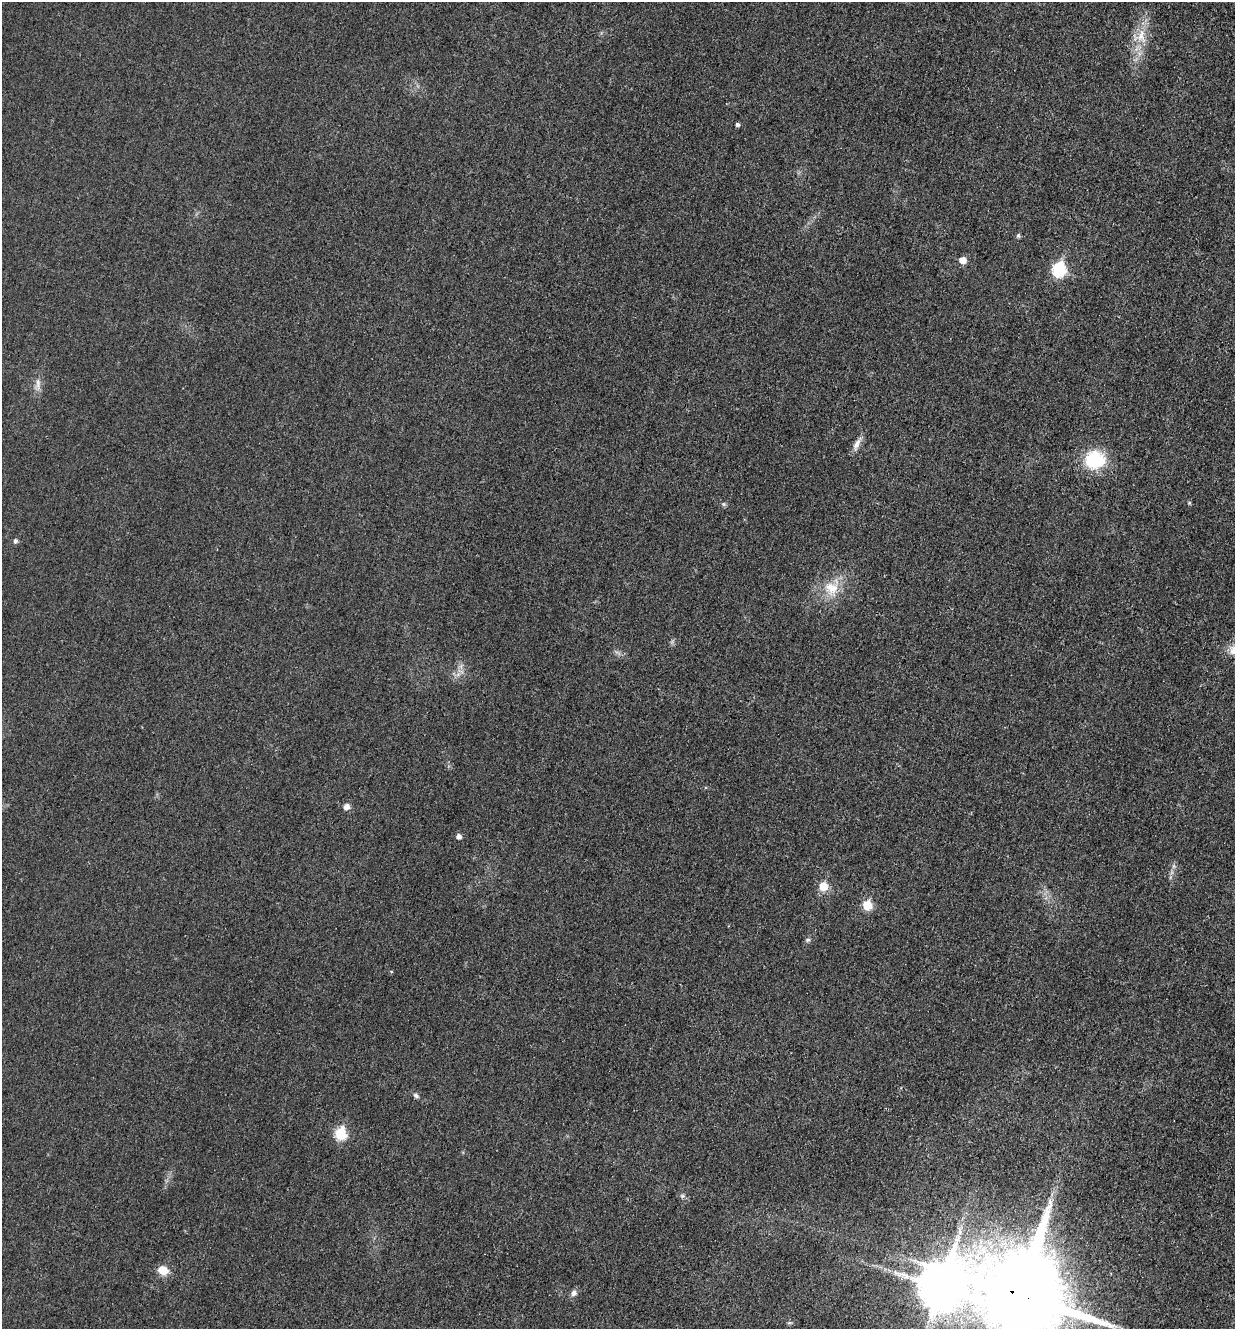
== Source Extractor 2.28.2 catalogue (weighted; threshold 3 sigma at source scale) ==
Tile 6 of 4 x 4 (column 2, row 2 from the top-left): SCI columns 1385-2617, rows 2673-3999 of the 5360 x 5349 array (HDU 1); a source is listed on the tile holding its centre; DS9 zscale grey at full resolution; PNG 1237 x 1331 px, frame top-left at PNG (2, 2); no overlay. Shown black and unused: <1% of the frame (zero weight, under 3 of 4 exposures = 2% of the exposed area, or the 3 px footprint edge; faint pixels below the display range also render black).
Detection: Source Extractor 2.28.2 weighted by HDU 2 'WHT'; one run over the whole footprint, this tile lists its part. Background 0.0259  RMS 0.0063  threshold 0.0282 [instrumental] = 3 sigma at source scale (4.5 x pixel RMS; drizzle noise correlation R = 1.50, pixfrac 1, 0.05/0.05 arcsec/px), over >= 5 px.
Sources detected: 28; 1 too faint to see at this stretch — not listed; the other 27 listed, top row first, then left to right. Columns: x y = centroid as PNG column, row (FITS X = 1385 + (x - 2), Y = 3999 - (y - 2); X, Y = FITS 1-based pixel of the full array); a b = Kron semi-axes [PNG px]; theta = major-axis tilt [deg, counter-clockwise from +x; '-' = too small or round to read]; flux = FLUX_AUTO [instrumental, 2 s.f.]
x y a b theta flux
1141 36 24 13 88 13
737 124 5 4 - 1.6
1018 235 5 4 - 1.4
963 260 6 5 - 7.4
1059 269 7 7 - 73
38 384 17 6 -89 4
857 444 18 7 63 4.6
1095 460 27 24 10 28
1189 503 5 4 - 0.68
723 504 6 5 - 1.1
15 541 5 5 - 1.8
832 588 25 21 65 18
458 674 7 4 19 1.9
346 807 6 6 - 4.1
458 836 5 5 - 2.8
823 886 6 6 - 14
867 905 6 6 - 22
808 940 7 5 21 1.3
416 1095 8 5 -35 1.8
340 1134 7 6 - 41
682 1196 6 4 45 1.1
960 1232 7 4 -72 1.6
163 1270 11 9 -21 8.9
940 1286 18 14 62 2500
574 1293 8 7 - 2.6
1019 1295 26 24 81 13000
789 1323 6 4 19 0.93
Overlapping masked pixels (flux is a lower limit): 1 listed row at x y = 1019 1295
Isophote crosses this tile's border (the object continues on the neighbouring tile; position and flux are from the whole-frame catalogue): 1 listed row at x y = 1019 1295